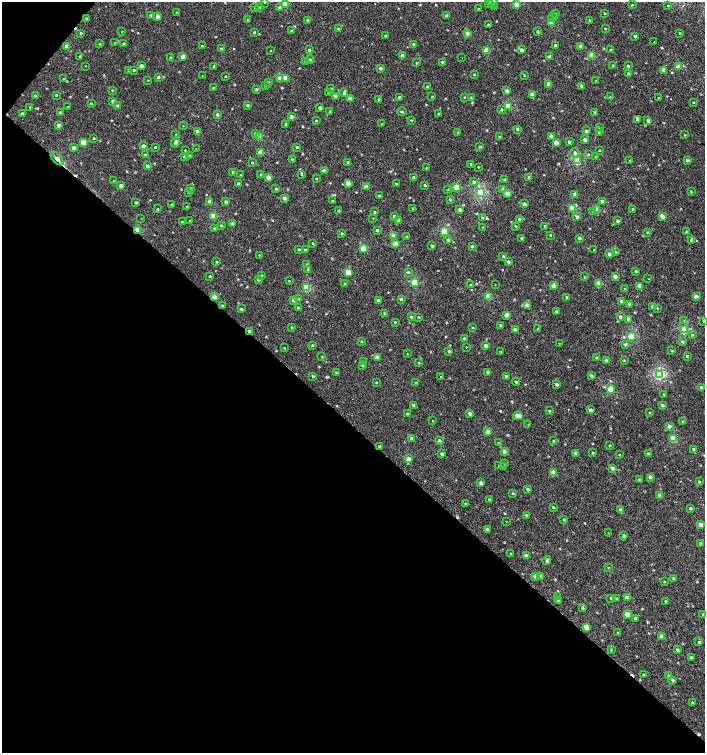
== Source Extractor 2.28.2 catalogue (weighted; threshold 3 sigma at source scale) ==
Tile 9 of 4 x 4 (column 1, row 3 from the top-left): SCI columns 207-1612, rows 1508-3008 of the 6060 x 6037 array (HDU 1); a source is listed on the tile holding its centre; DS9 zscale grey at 2 x 2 block average (1 PNG px = mean of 2 x 2 image px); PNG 707 x 755 px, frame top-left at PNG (2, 2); each listed source drawn as its Kron ellipse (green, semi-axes under 4 px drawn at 4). Shown black and unused: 45% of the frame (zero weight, under 2 of 3 exposures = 2% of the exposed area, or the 3 px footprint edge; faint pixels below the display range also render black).
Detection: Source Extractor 2.28.2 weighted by HDU 2 'WHT'; one run over the whole footprint, this tile lists its part. Background 0.00107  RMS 0.0038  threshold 0.017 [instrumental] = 3 sigma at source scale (4.5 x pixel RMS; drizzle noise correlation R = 1.50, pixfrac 1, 0.0396/0.0396 arcsec/px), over >= 5 px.
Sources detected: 456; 9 cosmic-ray / hot-pixel residue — neither listed nor drawn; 3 inside a brighter listed object's ellipse — not listed separately; the other 444 listed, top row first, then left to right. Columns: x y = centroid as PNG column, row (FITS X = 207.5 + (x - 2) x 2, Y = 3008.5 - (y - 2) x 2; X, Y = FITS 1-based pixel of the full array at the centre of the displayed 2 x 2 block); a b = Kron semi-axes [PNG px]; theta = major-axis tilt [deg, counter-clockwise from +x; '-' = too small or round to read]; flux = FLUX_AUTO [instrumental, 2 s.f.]
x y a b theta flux
265 2 3 2 - 0.55
488 2 3 3 - 0.85
493 3 5 3 - 1.3
285 4 3 3 - 10
516 4 3 3 - 5.8
632 5 3 2 - 0.5
495 6 3 3 - 0.66
668 6 3 2 - 0.52
259 7 3 2 - 0.9
255 8 3 2 - 0.61
280 8 3 3 - 2.8
478 9 2 2 - 0.54
177 13 3 3 - 1.3
555 13 2 2 - 0.45
605 13 3 2 - 0.47
151 16 3 3 - 2.1
447 16 3 3 - 2.2
157 17 3 3 - 2.9
553 17 4 3 - 1.3
86 18 3 2 - 0.57
248 20 2 2 - 0.46
308 20 3 2 - 1.3
590 20 3 3 - 0.71
551 22 3 3 - 18
488 24 3 2 - 0.55
338 29 3 2 - 1.2
605 29 2 2 - 0.5
291 31 3 3 - 0.86
538 31 3 3 - 0.96
121 32 2 2 - 1.9
254 32 2 2 - 0.65
81 33 3 3 - 0.71
467 33 3 3 - 5.1
680 33 3 3 - 0.56
385 35 3 2 - 0.57
635 36 3 3 - 1.8
654 42 2 2 - 1.1
115 43 2 2 - 0.42
99 44 3 2 - 0.5
124 44 3 3 - 1.9
414 44 3 3 - 0.98
555 45 2 2 - 1.4
67 46 3 3 - 8.1
202 46 3 2 - 0.55
581 46 4 3 - 2.2
221 49 3 3 - 0.9
309 50 3 3 - 0.96
522 50 3 3 - 2.4
610 50 3 2 - 0.85
270 51 2 2 - 1.3
487 51 3 3 - 14
592 55 3 3 - 15
80 56 2 2 - 1.1
183 56 3 3 - 5.1
402 56 3 3 - 3.8
549 56 3 2 - 1.7
170 58 3 2 - 0.43
462 58 2 2 - 2.9
310 60 4 3 - 1.2
306 61 3 3 - 0.64
442 62 3 3 - 1.2
417 63 3 2 - 0.63
613 65 3 3 - 0.62
85 66 2 2 - 0.3
141 66 3 3 - 3.8
214 66 3 2 - 0.84
628 66 2 2 - 1
679 67 3 3 - 8.5
380 68 3 3 - 1.7
128 70 3 2 - 0.57
134 70 3 2 - 1
664 70 3 3 - 5.3
474 74 3 2 - 0.54
628 74 3 3 - 0.7
202 75 2 2 - 0.82
524 75 3 2 - 0.44
225 76 2 2 - 0.56
158 77 3 3 - 1.1
280 78 3 3 - 7.3
286 78 3 3 - 7.4
64 79 3 2 - 0.61
148 80 3 2 - 0.35
596 81 2 2 - 0.47
268 82 3 3 - 0.75
549 84 3 3 - 6.9
265 86 3 2 - 0.91
427 86 2 2 - 0.43
582 86 3 3 - 1.8
213 88 2 2 - 1
256 89 3 3 - 0.78
331 89 3 3 - 0.9
112 90 3 2 - 0.56
507 91 3 3 - 2
329 93 3 3 - 0.81
344 93 4 3 - 1.2
532 94 3 3 - 2.3
56 95 3 2 - 0.81
35 96 3 3 - 0.86
336 96 3 3 - 3.4
432 96 3 2 - 0.43
399 97 3 3 - 1.8
464 97 2 2 - 0.43
471 97 3 2 - 0.46
610 97 2 2 - 0.37
350 98 3 3 - 5.2
658 98 2 2 - 4.8
379 100 3 3 - 0.78
113 101 3 3 - 3.2
693 102 3 2 - 0.53
91 103 3 2 - 0.71
248 105 3 3 - 1.1
118 106 3 3 - 4.2
508 106 3 3 - 26
30 107 2 2 - 0.42
68 107 2 2 - 0.47
320 108 3 3 - 1.4
501 110 3 3 - 0.73
329 111 3 2 - 0.51
60 112 3 2 - 0.62
402 112 5 2 - 0.93
595 112 3 3 - 1.3
22 114 3 3 - 2.4
217 114 3 3 - 1.5
439 114 2 2 - 0.93
291 116 3 3 - 3.8
411 120 3 2 - 0.54
637 120 3 3 - 0.76
648 120 3 3 - 1.7
316 121 3 2 - 0.57
286 124 3 3 - 0.92
382 124 3 2 - 0.61
59 125 3 2 - 3.8
183 126 2 2 - 0.51
599 127 2 2 - 2.2
517 129 3 3 - 0.92
197 131 4 3 - 3
586 131 3 3 - 1.3
458 132 2 2 - 0.4
599 132 3 3 - 0.93
256 133 4 3 - 1.8
176 134 2 2 - 2.5
685 135 2 2 - 0.46
551 136 3 3 - 3.2
259 137 3 3 - 12
499 137 2 2 - 0.41
94 138 3 2 - 0.51
585 140 3 3 - 3.5
83 142 3 3 - 10
176 142 5 3 - 2.2
556 142 3 3 - 6
569 142 3 3 - 1.2
143 146 3 3 - 1.9
480 146 3 3 - 0.78
155 147 2 2 - 0.8
297 147 3 2 - 0.67
74 148 3 3 - 3.7
196 148 2 2 - 2.3
185 150 2 2 - 67
599 150 2 2 - 0.49
261 153 3 3 - 12
575 153 5 4 - 1.6
588 154 3 3 - 0.72
145 155 3 3 - 2.5
184 156 3 2 - 1.2
190 156 3 3 - 0.64
595 157 2 2 - 0.58
57 159 8 4 -48 3.1
292 159 3 2 - 0.56
688 160 3 3 - 1.5
577 161 3 3 - 41
630 161 3 3 - 0.67
252 162 3 2 - 0.49
348 162 3 3 - 0.73
471 164 2 2 - 0.56
148 166 3 3 - 2.3
478 167 3 2 - 0.5
426 168 3 2 - 0.54
324 171 3 3 - 4.6
233 172 2 2 - 0.48
302 174 2 2 - 3.1
241 175 2 2 - 0.43
261 175 3 2 - 0.6
268 177 3 3 - 6
413 177 3 3 - 0.59
529 177 3 3 - 1.6
316 179 2 2 - 0.58
504 179 3 2 - 0.55
114 181 2 2 - 0.46
474 182 3 3 - 1.3
348 183 3 3 - 7.1
396 183 2 2 - 2.8
238 184 3 3 - 1.6
425 185 3 2 - 1.1
121 186 3 2 - 2.8
366 187 3 3 - 3.3
190 188 3 3 - 0.96
457 188 3 3 - 21
276 189 3 3 - 0.82
503 189 2 2 - 0.82
448 190 3 2 - 0.5
188 192 2 2 - 0.56
481 192 3 3 - 68
691 192 3 2 - 0.85
507 194 3 3 - 7.3
574 194 3 3 - 1.5
379 196 3 2 - 1.4
284 198 3 3 - 3.2
450 200 3 3 - 0.72
210 201 3 3 - 2.6
332 201 3 2 - 0.7
602 201 3 3 - 2.8
136 202 3 2 - 0.92
226 202 3 3 - 1.2
524 204 3 2 - 3.1
172 205 3 3 - 1.5
187 207 2 2 - 0.64
413 208 3 2 - 3.7
572 208 3 3 - 22
158 209 3 2 - 0.55
633 209 2 2 - 0.57
338 210 2 2 - 0.42
460 210 3 3 - 2.6
597 210 3 3 - 14
374 212 4 3 - 1.1
593 212 4 3 - 1.2
214 216 3 3 - 22
394 216 3 3 - 2.5
662 216 3 3 - 4.1
577 217 4 3 - 1.1
141 218 2 2 - 0.33
373 218 2 2 - 0.43
483 218 4 4 - 1.6
520 219 3 3 - 1.5
190 220 2 2 - 0.42
399 220 3 3 - 2.9
618 221 2 2 - 1.2
182 222 3 2 - 0.52
232 224 3 3 - 3.9
221 226 3 3 - 0.91
516 226 3 2 - 0.57
545 226 3 3 - 0.99
483 227 3 2 - 0.47
215 228 3 3 - 1.3
137 230 3 2 - 23
377 230 3 2 - 1.3
444 231 3 3 - 30
648 232 4 2 - 0.51
686 232 3 3 - 1.1
342 233 3 3 - 0.59
393 235 3 3 - 2.6
550 235 2 2 - 0.56
406 236 3 3 - 0.69
522 238 3 2 - 1.5
579 238 3 2 - 2.2
448 240 3 3 - 1
691 240 3 2 - 0.55
313 244 3 2 - 0.61
395 244 3 3 - 12
432 246 3 2 - 1
472 246 3 2 - 1.3
363 248 3 3 - 20
299 249 3 2 - 0.67
305 250 3 2 - 0.87
594 250 2 2 - 0.89
616 252 4 2 - 0.63
609 254 3 3 - 2.6
259 255 3 2 - 0.42
503 256 3 2 - 0.57
217 262 3 3 - 0.84
508 262 3 3 - 1.5
307 265 3 2 - 0.62
308 269 4 3 - 1.2
636 271 3 2 - 0.9
348 272 3 3 - 16
408 272 3 3 - 0.76
262 275 3 3 - 0.83
210 276 3 2 - 0.58
615 276 3 3 - 3.5
585 277 3 2 - 0.47
648 279 2 2 - 3.1
258 280 3 2 - 0.93
289 281 2 2 - 0.45
415 282 3 3 - 35
344 284 3 2 - 0.45
495 284 2 2 - 3.7
599 284 3 3 - 12
471 285 3 2 - 0.7
554 286 3 3 - 8.3
640 286 3 3 - 7.3
307 288 3 3 - 29
625 289 3 2 - 0.43
696 296 4 3 - 2.4
214 297 3 3 - 7.3
488 297 3 3 - 19
567 297 3 2 - 0.58
298 298 3 2 - 0.58
401 299 3 3 - 1.4
293 300 3 3 - 2.5
378 301 3 3 - 1.9
622 301 3 3 - 2.2
629 304 3 3 - 2.3
222 305 3 2 - 0.56
527 306 4 3 - 6.8
653 306 3 3 - 1.9
298 308 3 3 - 0.72
657 308 3 2 - 0.58
241 309 3 3 - 1.2
557 312 3 3 - 1.3
384 313 3 2 - 0.61
506 315 4 3 - 2.6
411 317 3 2 - 0.89
419 317 3 2 - 0.53
620 317 3 3 - 1.3
629 319 3 3 - 3.6
684 321 2 2 - 0.51
704 321 3 2 - 0.58
395 322 3 2 - 0.6
500 325 3 2 - 0.77
292 327 2 2 - 0.55
473 327 3 2 - 0.45
538 329 3 2 - 0.53
684 329 3 3 - 44
515 330 3 3 - 3.5
250 332 3 2 - 6.4
692 335 3 3 - 0.7
631 336 3 3 - 44
464 338 3 3 - 0.94
361 342 3 2 - 0.48
682 342 4 3 - 1.2
559 343 2 2 - 0.48
625 344 4 4 - 1.3
312 345 3 2 - 0.74
485 346 3 3 - 2.4
466 347 2 2 - 2.3
284 348 3 2 - 0.4
449 351 3 3 - 1.4
500 351 3 2 - 0.38
672 351 3 2 - 0.62
407 354 2 2 - 0.84
687 356 4 3 - 0.84
322 357 3 2 - 0.43
377 357 3 3 - 4.3
596 358 3 2 - 0.87
624 360 3 2 - 0.47
606 361 3 3 - 3.9
364 362 2 2 - 0.55
419 363 3 2 - 0.39
362 365 3 2 - 0.79
488 372 3 2 - 2.1
336 373 2 2 - 0.86
659 374 3 3 - 78
592 375 3 3 - 1.7
313 376 3 2 - 0.81
441 376 2 2 - 2.2
506 377 3 2 - 2.2
376 382 2 2 - 0.43
516 382 4 3 - 1
416 383 3 2 - 0.97
557 384 3 3 - 1.6
701 387 2 2 - 0.96
611 389 4 3 - 27
664 395 3 2 - 0.57
414 405 3 3 - 1.9
663 405 3 3 - 1.5
590 410 3 3 - 2.1
549 411 3 3 - 0.79
407 413 2 2 - 0.56
650 413 3 2 - 0.48
470 414 3 3 - 3.2
518 416 5 3 - 9.9
432 421 2 2 - 1.9
683 422 3 3 - 0.7
528 425 2 2 - 1.5
669 426 3 3 - 2.4
488 432 3 3 - 10
412 439 3 3 - 2.3
673 439 3 3 - 29
439 440 3 3 - 1
553 441 3 3 - 0.57
498 443 3 2 - 0.44
610 445 2 2 - 0.56
380 446 3 3 - 0.8
693 449 2 2 - 0.61
504 451 3 3 - 2.5
575 453 3 3 - 2.8
593 453 3 2 - 0.59
442 454 3 3 - 1.9
648 454 3 2 - 0.91
619 455 3 2 - 0.46
409 459 3 3 - 7.6
504 463 3 3 - 0.99
499 466 3 2 - 0.45
503 467 3 2 - 0.57
612 468 3 3 - 2.8
553 473 3 3 - 11
650 477 3 3 - 2.3
639 480 3 3 - 0.64
699 482 3 3 - 0.76
481 483 3 3 - 2.6
528 489 3 3 - 1.2
513 493 3 2 - 0.75
660 496 3 3 - 5.2
489 499 3 2 - 0.46
465 503 2 2 - 0.41
553 507 4 3 - 0.66
690 508 3 3 - 1
620 509 4 3 - 1.5
526 515 3 3 - 0.68
564 520 3 2 - 0.77
506 521 2 2 - 0.86
701 524 3 3 - 4
487 529 3 3 - 1.3
608 533 2 2 - 0.36
624 535 3 3 - 1.7
701 544 3 2 - 1.5
511 553 2 2 - 1.6
526 555 3 3 - 2.2
547 561 4 3 - 1.8
609 568 2 2 - 0.36
540 576 4 3 - 1.7
536 577 3 3 - 5.1
673 578 4 3 - 0.92
664 582 3 2 - 0.46
557 597 3 3 - 1.1
627 597 3 3 - 4.6
611 598 3 2 - 0.75
617 598 2 2 - 0.73
558 600 3 3 - 0.96
666 601 3 2 - 0.63
582 608 3 2 - 1.1
628 614 3 3 - 9.9
703 614 2 2 - 0.36
636 618 3 3 - 1.6
587 627 3 3 - 11
618 633 3 2 - 0.6
662 637 3 3 - 5.4
699 642 3 3 - 0.72
611 650 3 2 - 0.48
677 650 3 3 - 1.2
691 658 3 2 - 1.6
643 675 2 2 - 0.6
669 676 3 2 - 0.72
673 680 3 3 - 1.6
692 703 3 2 - 0.51
Overlapping masked pixels (flux is a lower limit): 4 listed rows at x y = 57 159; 137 230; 214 297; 250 332
Isophote crosses this tile's border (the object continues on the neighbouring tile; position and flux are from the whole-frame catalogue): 4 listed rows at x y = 265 2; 488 2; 493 3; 285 4
Diffuse or blended objects may show on this block-average render without a row.